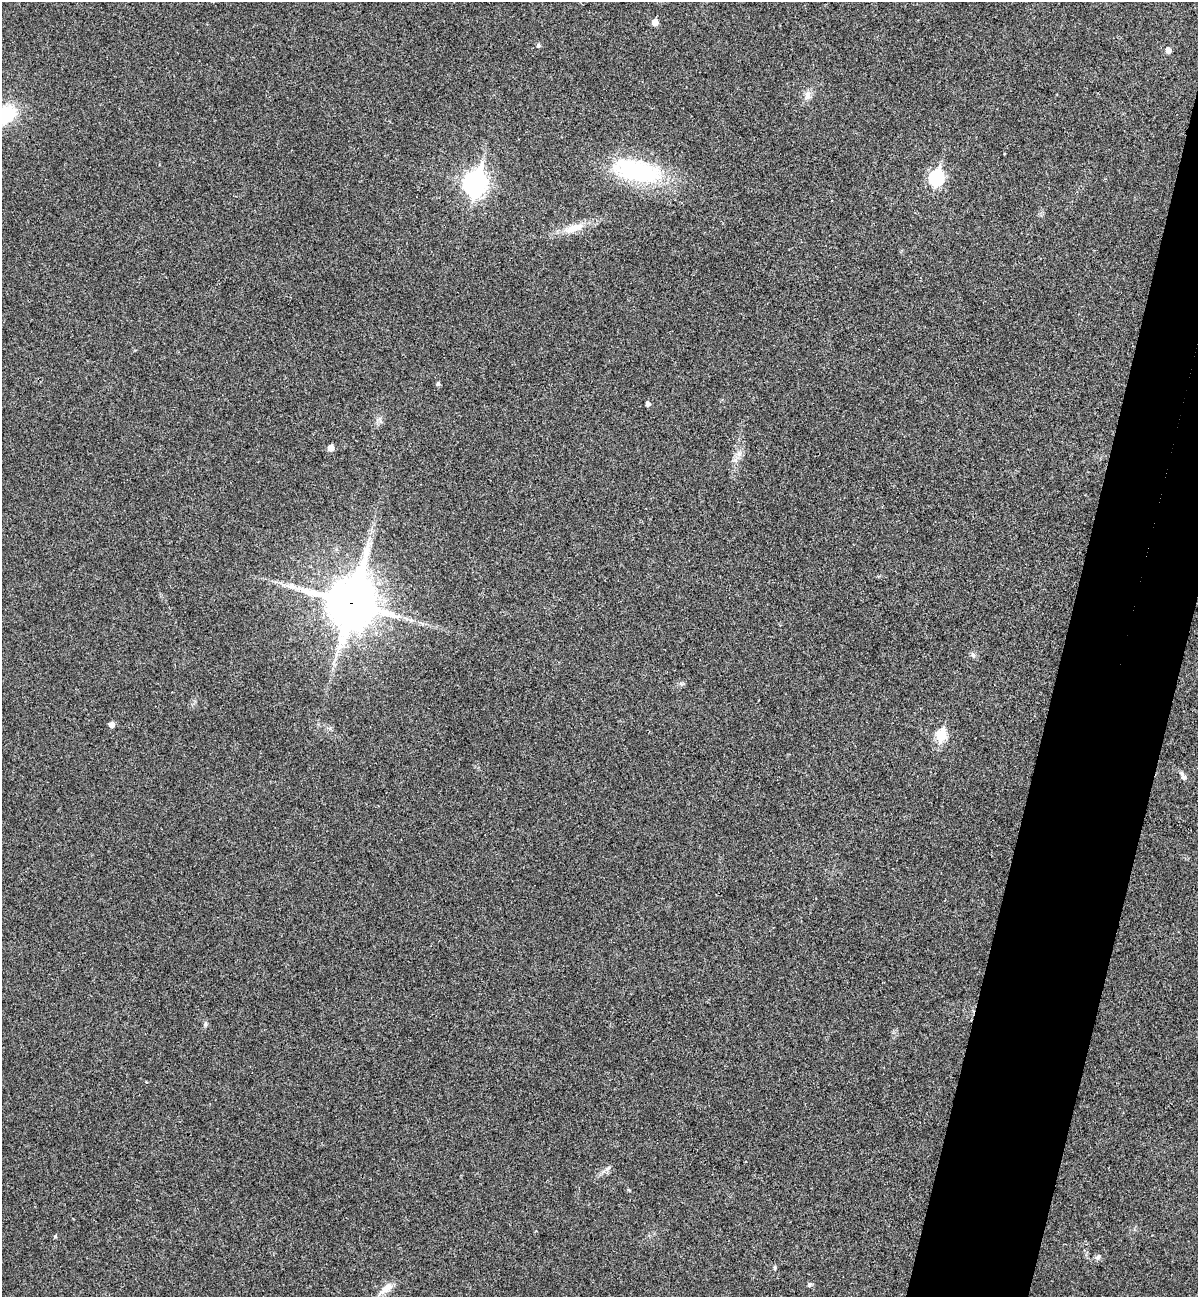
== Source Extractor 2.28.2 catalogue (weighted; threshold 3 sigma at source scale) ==
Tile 10 of 4 x 4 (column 2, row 3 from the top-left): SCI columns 1379-2574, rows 1318-2612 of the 5273 x 5220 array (HDU 1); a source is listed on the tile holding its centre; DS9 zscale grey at full resolution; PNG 1200 x 1299 px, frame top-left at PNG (2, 2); no overlay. Shown black and unused: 8% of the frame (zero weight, under 3 of 4 exposures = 6% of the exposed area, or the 3 px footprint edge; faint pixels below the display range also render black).
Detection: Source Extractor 2.28.2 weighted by HDU 2 'WHT'; one run over the whole footprint, this tile lists its part. Background 0.0825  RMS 0.0079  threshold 0.0356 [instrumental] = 3 sigma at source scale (4.5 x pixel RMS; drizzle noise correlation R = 1.50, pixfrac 1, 0.05/0.05 arcsec/px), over >= 5 px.
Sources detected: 24; all 24 listed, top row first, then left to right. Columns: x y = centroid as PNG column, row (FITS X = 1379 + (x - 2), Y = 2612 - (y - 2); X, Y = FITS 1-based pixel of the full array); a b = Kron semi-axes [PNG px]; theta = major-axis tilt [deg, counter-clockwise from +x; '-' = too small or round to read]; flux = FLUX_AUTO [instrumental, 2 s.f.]
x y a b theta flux
655 22 5 5 - 7.6
538 45 5 5 - 1.8
1168 50 5 5 - 4.2
808 95 12 8 79 4.5
5 115 16 12 29 52
636 171 63 26 -14 81
936 178 8 7 - 120
475 183 10 8 75 500
574 228 28 10 18 13
438 384 5 5 - 1.2
647 404 4 4 - 2.9
331 448 5 5 - 6
739 454 7 5 -46 2.4
351 603 20 16 77 2900
973 655 6 5 - 1.6
111 724 5 5 - 4.4
941 735 7 6 - 46
1183 776 12 6 -63 2.5
205 1024 7 5 -84 1.4
607 1169 8 5 59 2.1
55 1236 5 4 - 1
1098 1257 7 5 88 2
775 1267 5 4 - 1.2
386 1289 20 8 38 7.6
Overlapping masked pixels (flux is a lower limit): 1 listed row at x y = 351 603
Isophote crosses this tile's border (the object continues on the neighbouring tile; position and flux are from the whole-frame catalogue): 1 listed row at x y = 5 115
Unlisted compact peaks at least as high as the median listed source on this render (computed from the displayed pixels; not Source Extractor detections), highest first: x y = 809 1285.